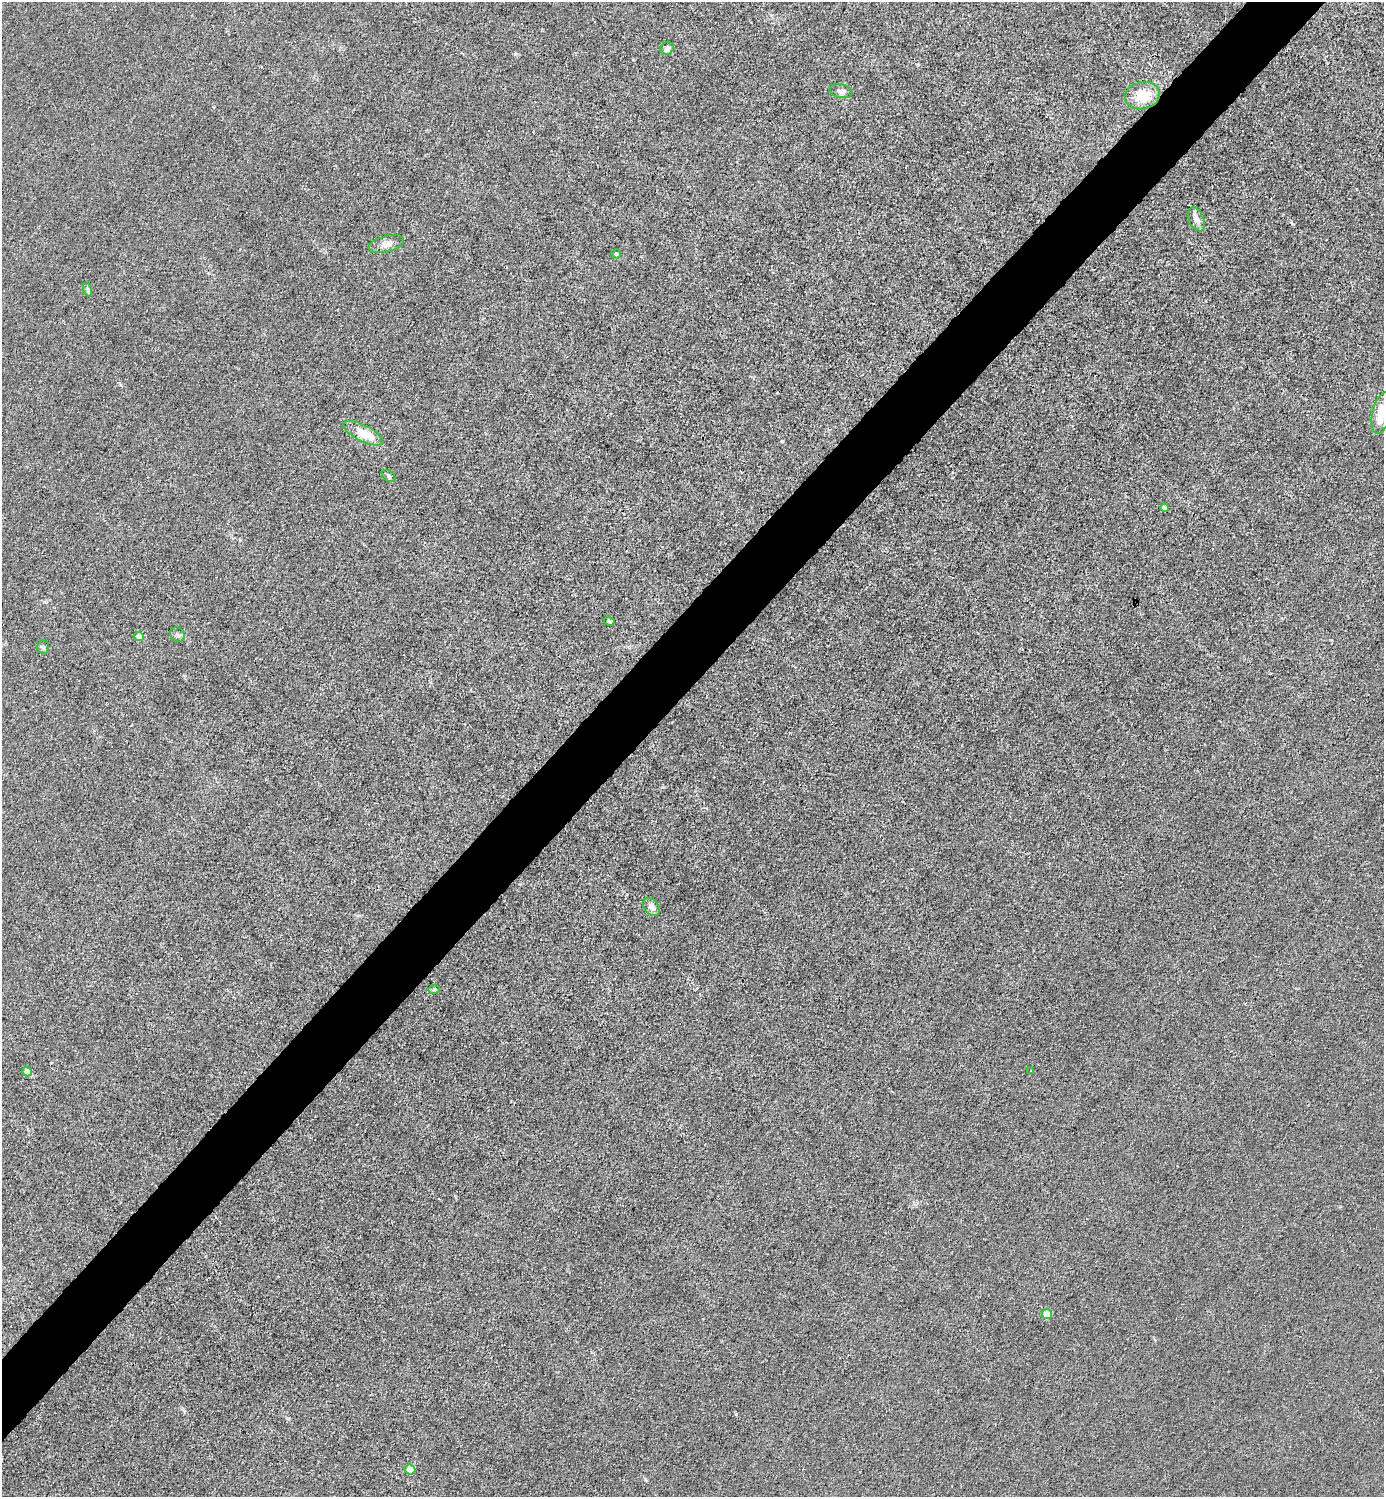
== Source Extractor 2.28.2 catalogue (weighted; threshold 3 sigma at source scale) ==
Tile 10 of 4 x 4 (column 2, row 3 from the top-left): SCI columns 1683-3064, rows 1498-2992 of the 5985 x 5985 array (HDU 1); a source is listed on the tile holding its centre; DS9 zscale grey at full resolution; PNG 1386 x 1499 px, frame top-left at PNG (2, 2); each listed source drawn as its Kron ellipse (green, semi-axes under 4 px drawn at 4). Shown black and unused: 5% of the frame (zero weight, under 3 of 4 exposures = <1% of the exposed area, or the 3 px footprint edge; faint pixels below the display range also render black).
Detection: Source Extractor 2.28.2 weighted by HDU 2 'WHT'; one run over the whole footprint, this tile lists its part. Background 0.0215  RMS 0.0062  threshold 0.0279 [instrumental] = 3 sigma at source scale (4.5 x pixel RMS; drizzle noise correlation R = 1.50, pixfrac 1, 0.05/0.05 arcsec/px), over >= 5 px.
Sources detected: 21; all 21 listed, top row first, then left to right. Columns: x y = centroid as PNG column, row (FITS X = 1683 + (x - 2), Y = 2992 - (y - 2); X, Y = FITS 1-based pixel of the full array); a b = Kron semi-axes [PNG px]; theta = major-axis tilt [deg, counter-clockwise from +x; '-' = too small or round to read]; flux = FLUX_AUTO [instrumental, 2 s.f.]
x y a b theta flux
667 48 6 6 - 3.2
841 91 11 6 -10 2.4
1142 96 18 13 11 14
1197 219 13 7 -67 3.9
386 244 18 8 14 4.6
616 254 5 4 - 1.4
88 290 7 4 -71 1
1382 413 21 9 77 14
363 433 22 8 -27 14
389 476 8 5 -37 1.3
1164 508 4 4 - 2
609 621 5 4 - 1.5
177 635 8 7 - 2
139 636 5 4 - 8.9
43 647 7 6 - 1.3
652 907 10 7 -53 3.8
434 989 6 4 2 0.83
1031 1071 3 3 - 0.8
27 1072 5 4 - 8
1047 1314 5 5 - 17
410 1470 5 5 - 9.6
Isophote crosses this tile's border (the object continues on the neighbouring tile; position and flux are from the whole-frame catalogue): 1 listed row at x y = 1382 413
Unlisted compact peaks at least as high as the median listed source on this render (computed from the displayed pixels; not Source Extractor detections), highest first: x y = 736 1414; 782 441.